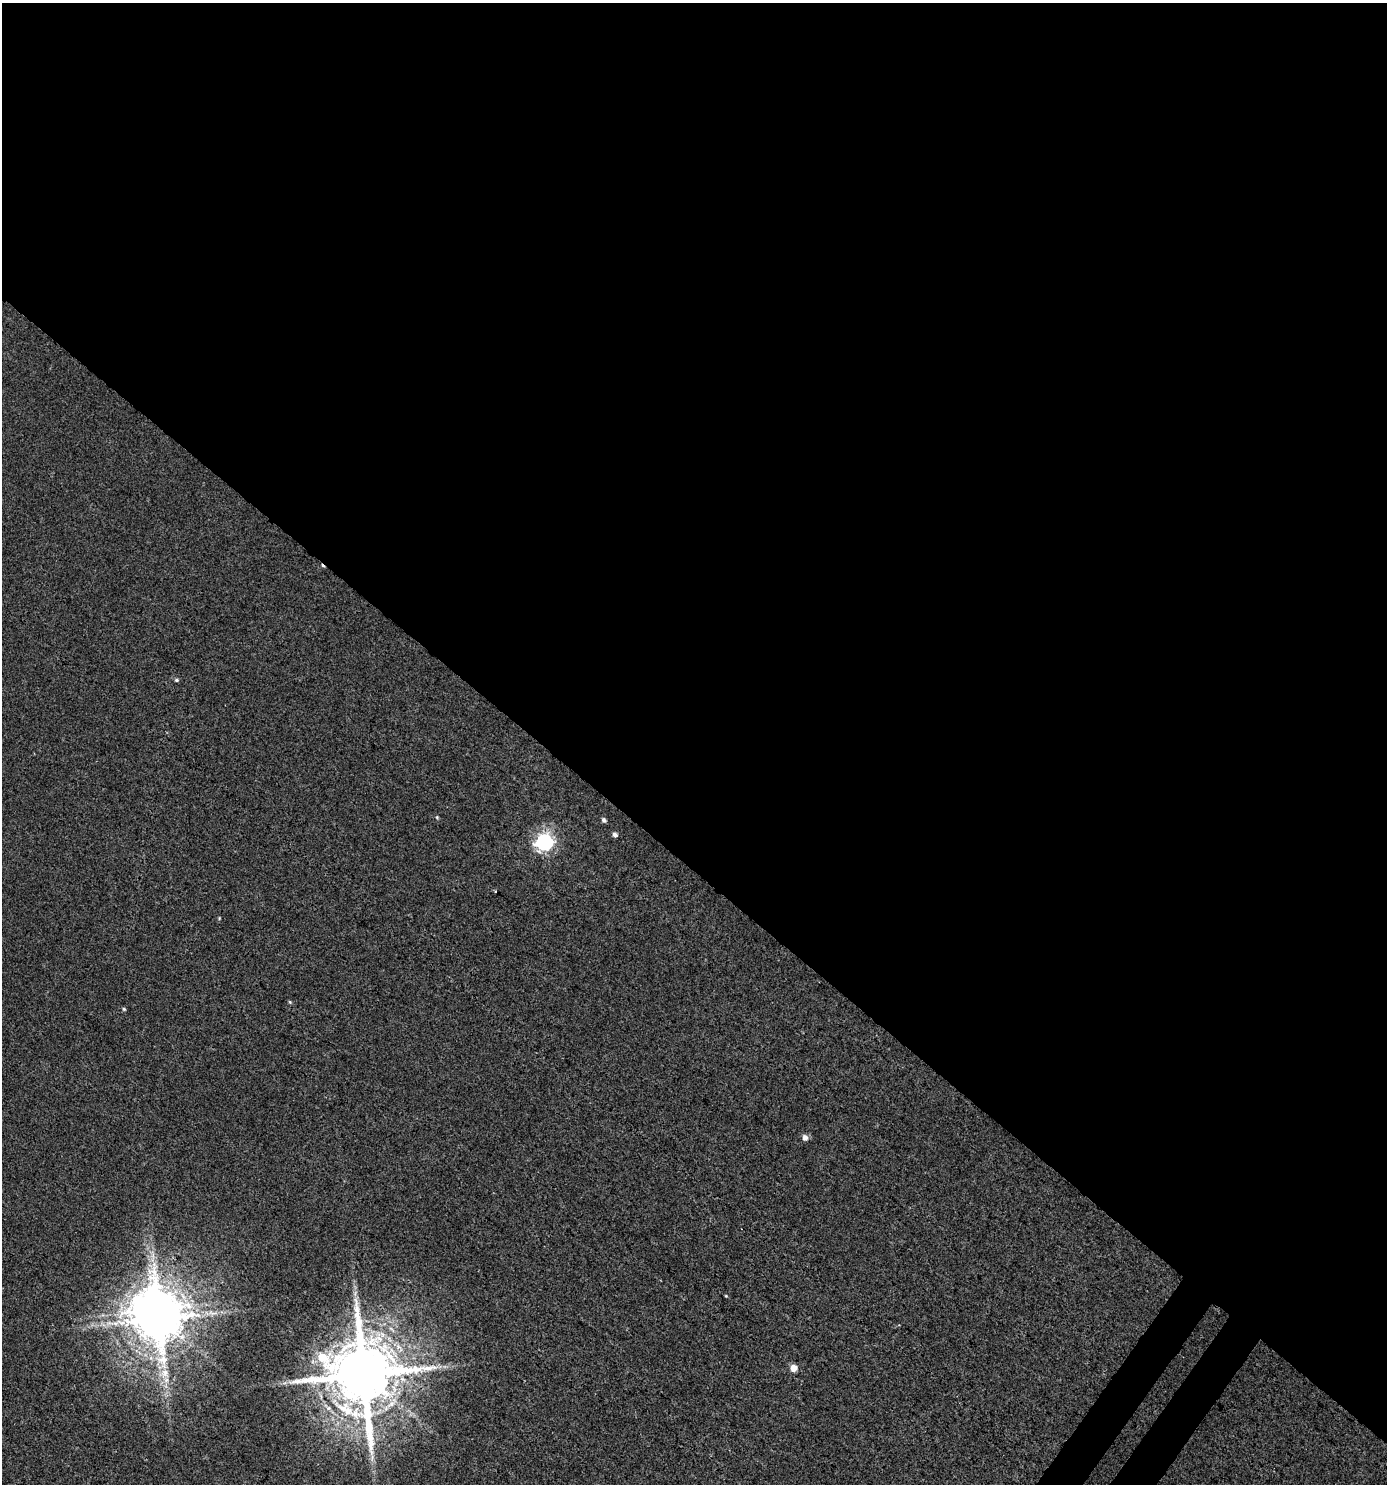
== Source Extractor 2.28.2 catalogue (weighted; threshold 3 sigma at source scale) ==
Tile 3 of 4 x 4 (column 3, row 1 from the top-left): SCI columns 2996-4380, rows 4493-5974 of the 6058 x 6012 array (HDU 1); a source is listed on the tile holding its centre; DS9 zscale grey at full resolution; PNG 1389 x 1486 px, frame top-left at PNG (2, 3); no overlay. Shown black and unused: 59% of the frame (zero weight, under 3 of 4 exposures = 5% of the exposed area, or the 3 px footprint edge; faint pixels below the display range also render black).
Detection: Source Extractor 2.28.2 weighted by HDU 2 'WHT'; one run over the whole footprint, this tile lists its part. Background 0.00357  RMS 0.004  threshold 0.0181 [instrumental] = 3 sigma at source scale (4.5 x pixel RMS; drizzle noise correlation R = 1.50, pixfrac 1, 0.0396/0.0396 arcsec/px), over >= 5 px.
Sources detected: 15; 1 inside a brighter object's white glare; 1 long thin detection or spike segment (spike, bleed or trail) — not listed; the other 13 listed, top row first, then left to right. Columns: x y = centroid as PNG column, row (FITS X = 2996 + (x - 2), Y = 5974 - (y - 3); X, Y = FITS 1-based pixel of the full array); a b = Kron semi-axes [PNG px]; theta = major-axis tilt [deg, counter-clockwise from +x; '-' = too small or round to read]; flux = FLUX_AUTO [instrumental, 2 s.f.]
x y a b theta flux
176 680 5 5 - 0.73
437 817 4 4 - 0.43
604 820 5 4 - 1.2
615 835 5 4 - 1.5
544 842 7 7 - 130
290 1002 5 4 - 0.44
124 1009 5 4 - 0.56
805 1138 6 5 - 2.2
726 1296 4 3 - 0.35
159 1319 12 11 - 2000
794 1368 5 5 - 4.7
164 1373 16 11 29 5.6
363 1374 19 17 -54 4400
Overlapping masked pixels (flux is a lower limit): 1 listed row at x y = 363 1374